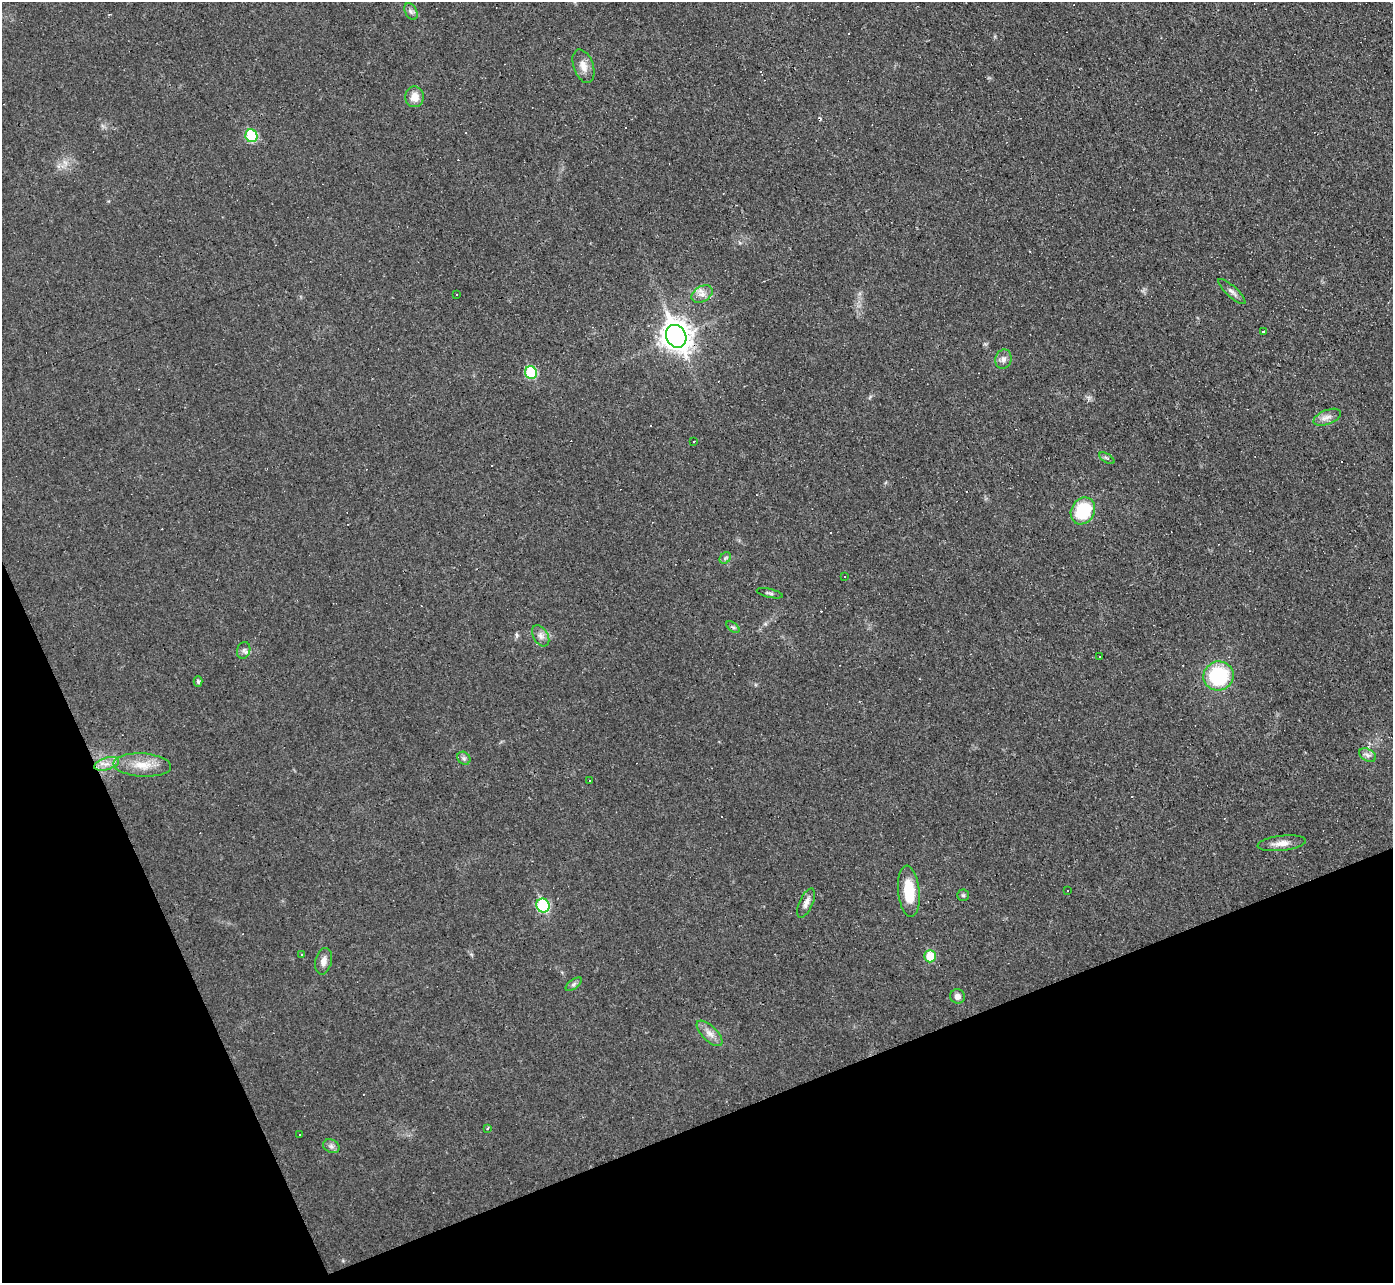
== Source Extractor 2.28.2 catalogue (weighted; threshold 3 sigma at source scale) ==
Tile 14 of 4 x 4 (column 2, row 4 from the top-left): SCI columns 1392-2782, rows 150-1430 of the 5565 x 5552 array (HDU 1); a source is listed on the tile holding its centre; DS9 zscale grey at full resolution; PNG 1395 x 1285 px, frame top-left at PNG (2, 2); each listed source drawn as its Kron ellipse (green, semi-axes under 4 px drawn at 4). Shown black and unused: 20% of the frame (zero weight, under 3 of 4 exposures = <1% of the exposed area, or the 3 px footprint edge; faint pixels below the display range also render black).
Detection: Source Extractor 2.28.2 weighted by HDU 2 'WHT'; one run over the whole footprint, this tile lists its part. Background 0.0568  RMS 0.005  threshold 0.0223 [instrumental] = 3 sigma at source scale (4.5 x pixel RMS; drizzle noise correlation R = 1.50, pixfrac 1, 0.05/0.05 arcsec/px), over >= 5 px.
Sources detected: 61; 17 cosmic-ray / hot-pixel residue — neither listed nor drawn; the other 44 listed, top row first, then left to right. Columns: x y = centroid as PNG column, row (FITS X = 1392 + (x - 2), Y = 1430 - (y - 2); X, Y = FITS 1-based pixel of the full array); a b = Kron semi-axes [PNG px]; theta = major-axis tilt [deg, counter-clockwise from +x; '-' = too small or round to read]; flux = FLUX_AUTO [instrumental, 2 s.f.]
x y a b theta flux
411 11 9 5 -62 1.5
583 66 17 9 -70 4.5
415 97 10 9 - 5.2
251 136 6 6 - 28
1232 292 17 5 -42 2.2
702 294 11 7 31 3.1
456 295 3 3 - 1.3
1263 331 3 2 - 0.51
676 336 12 9 -63 610
1003 359 10 8 75 2.2
531 372 6 6 - 27
1327 417 14 7 22 3
694 441 2 2 - 0.34
1107 458 8 4 -33 1
1083 511 14 11 60 24
725 558 6 5 - 1
844 577 3 2 - 0.42
770 593 13 3 -13 1
733 627 7 4 -36 0.97
541 636 11 7 -58 2.5
244 650 8 6 72 1.6
1099 657 3 3 - 0.89
1218 676 15 14 - 38
198 681 5 4 - 1
1368 755 9 6 -28 1.8
464 758 7 6 - 1.2
107 764 13 6 17 3.5
142 765 29 11 -3 9.9
589 781 3 2 - 0.52
1282 843 24 7 6 4.7
909 891 26 11 -84 15
1068 891 3 2 - 0.81
963 895 5 5 - 0.82
806 903 15 7 66 2.7
543 905 7 6 - 39
301 954 3 2 - 0.63
930 956 6 6 - 13
323 961 13 8 77 3
574 984 9 4 36 1.2
957 996 7 7 - 2.7
710 1033 16 7 -44 3.8
487 1128 4 3 - 0.68
299 1134 3 3 - 6.7
331 1146 8 6 -28 1.7
Overlapping masked pixels (flux is a lower limit): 1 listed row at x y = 676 336